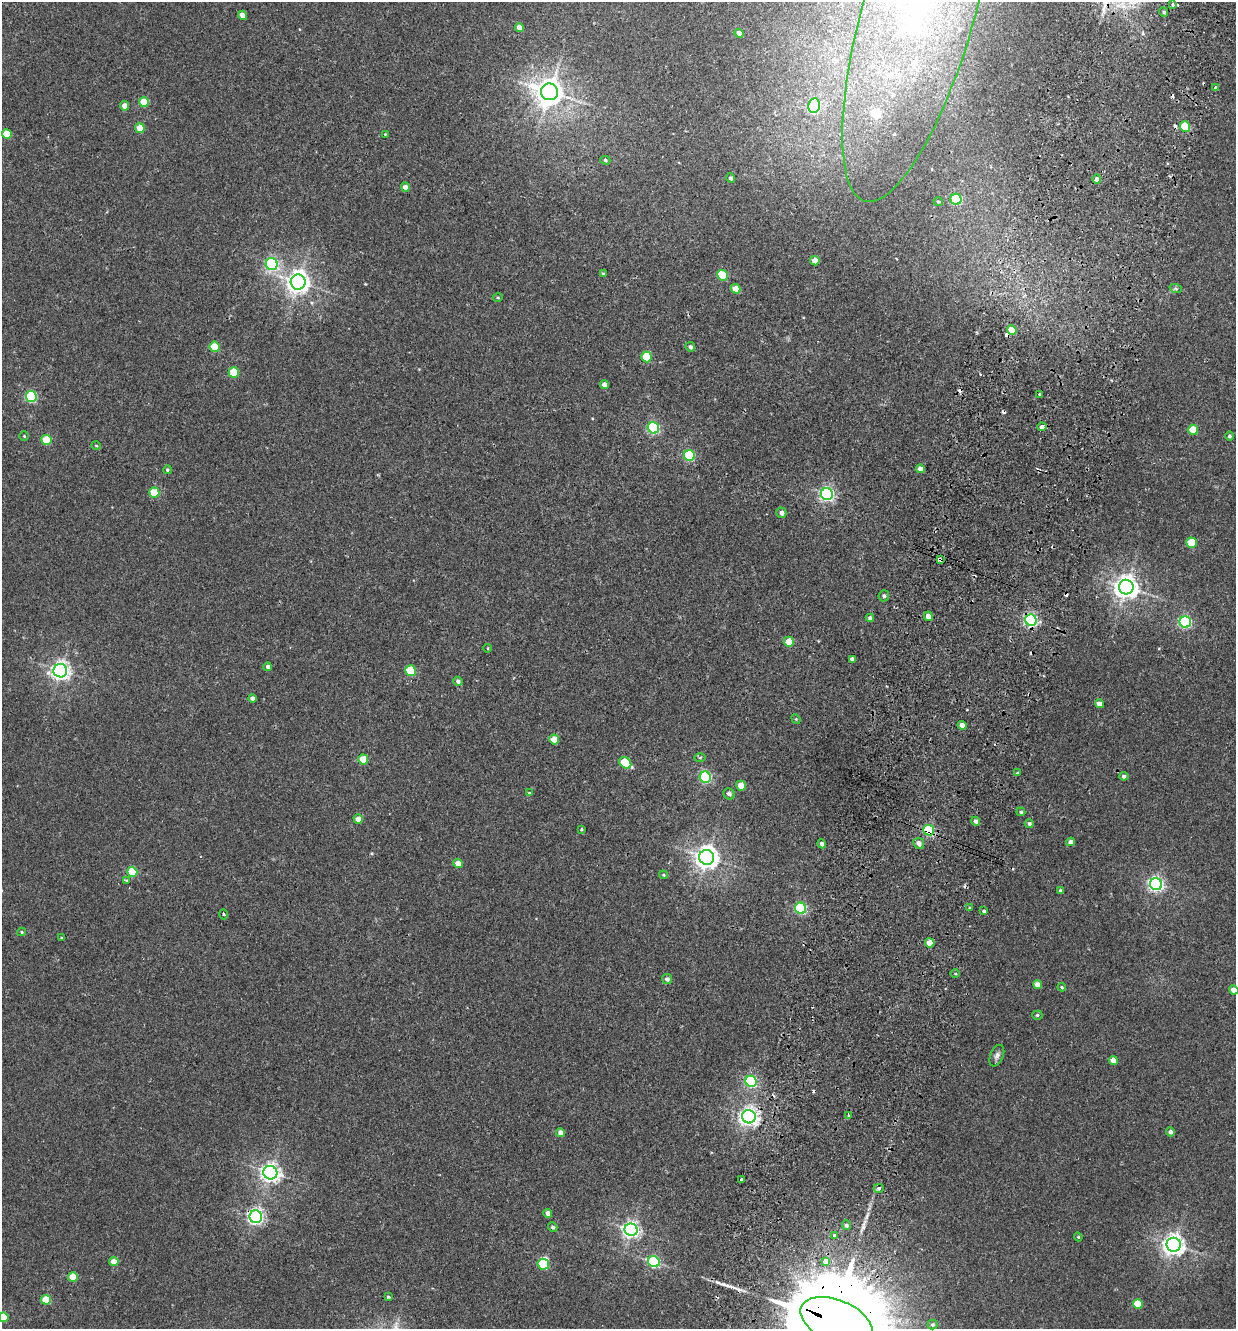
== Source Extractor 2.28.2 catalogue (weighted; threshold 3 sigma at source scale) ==
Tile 10 of 4 x 4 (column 2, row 3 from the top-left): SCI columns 1549-2782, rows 1350-2676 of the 5438 x 5356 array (HDU 1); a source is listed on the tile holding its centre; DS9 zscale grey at full resolution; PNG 1238 x 1331 px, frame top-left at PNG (2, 2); each listed source drawn as its Kron ellipse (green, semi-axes under 4 px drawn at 4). Shown black and unused: <1% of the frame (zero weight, under 2 of 3 exposures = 3% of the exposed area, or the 3 px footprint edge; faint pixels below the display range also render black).
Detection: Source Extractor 2.28.2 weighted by HDU 2 'WHT'; one run over the whole footprint, this tile lists its part. Background 0.026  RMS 0.0068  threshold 0.0307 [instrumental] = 3 sigma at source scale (4.5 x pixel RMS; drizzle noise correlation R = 1.50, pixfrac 1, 0.05/0.05 arcsec/px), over >= 5 px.
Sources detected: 158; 1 inside a brighter object's white glare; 17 cosmic-ray / hot-pixel residue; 1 long thin detection or spike segment (spike, bleed or trail) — neither listed nor drawn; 2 inside a brighter listed object's ellipse — not listed separately; the other 137 listed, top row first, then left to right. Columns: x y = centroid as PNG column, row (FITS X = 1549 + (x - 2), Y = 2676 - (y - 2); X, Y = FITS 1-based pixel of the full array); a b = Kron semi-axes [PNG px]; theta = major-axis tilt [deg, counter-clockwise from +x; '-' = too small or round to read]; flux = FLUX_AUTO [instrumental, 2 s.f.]
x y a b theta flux
1172 5 3 3 - 2.7
1164 12 5 4 - 1.1
918 13 196 56 74 300
242 15 5 4 - 4.8
519 27 5 4 - 6
739 33 5 4 - 4.6
1216 87 3 3 - 2.3
549 92 8 8 - 880
144 102 5 5 - 19
124 106 5 4 - 4.8
814 106 7 6 - 84
1185 127 5 5 - 39
140 128 5 4 - 15
7 134 5 5 - 18
385 134 4 3 - 0.62
605 160 5 4 - 0.97
731 178 5 4 - 1.8
1097 179 5 4 - 2.5
405 187 5 4 - 3.9
956 199 5 5 - 58
938 202 5 4 - 0.93
815 261 5 4 - 8.7
272 264 6 6 - 110
603 273 4 3 - 0.73
722 275 5 5 - 32
298 282 7 7 - 490
736 289 5 4 - 7.8
1176 289 6 4 -19 1.1
498 297 5 3 - 0.67
1012 330 5 4 - 11
215 347 5 5 - 20
690 347 5 4 - 2
647 357 5 5 - 29
234 372 5 5 - 26
604 385 4 4 - 4.7
1040 394 4 3 - 9.9
31 397 5 5 - 65
1042 427 4 3 - 5.2
653 428 6 5 - 95
1193 430 5 5 - 15
24 436 4 4 - 0.72
1230 436 5 4 - 1.4
46 440 5 5 - 26
96 446 5 3 - 0.6
689 456 5 5 - 57
920 469 4 4 - 5
167 470 4 4 - 0.99
154 493 5 5 - 21
827 494 6 6 - 170
781 513 5 5 - 3
1191 543 5 5 - 22
940 560 4 3 - 12
1126 587 7 7 - 590
884 596 5 5 - 1.6
928 616 4 4 - 6.4
870 618 4 4 - 2
1031 620 6 5 - 130
1185 622 6 5 - 92
789 642 5 4 - 13
488 648 4 3 - 0.42
852 659 4 4 - 2.5
268 667 4 4 - 2.6
60 671 7 6 - 330
411 671 5 5 - 30
458 681 4 4 - 2.1
252 698 4 4 - 2.9
1099 704 4 4 - 6.5
796 719 5 4 - 0.72
962 725 4 4 - 5.2
554 740 5 4 - 11
700 758 6 4 2 0.87
363 760 5 5 - 18
625 763 6 5 - 32
1017 773 3 3 - 0.79
1124 776 4 4 - 2
705 777 6 5 - 84
741 786 5 4 - 11
529 793 4 3 - 0.66
729 794 6 5 - 2.4
1021 812 4 4 - 1.2
358 819 5 4 - 8.4
976 821 4 4 - 2.5
1029 823 4 4 - 1.5
581 829 3 2 - 0.91
929 830 5 5 - 66
1070 842 4 4 - 3.3
919 843 5 5 - 4.2
822 844 4 4 - 2.3
707 857 7 7 - 580
458 863 5 4 - 8.3
132 872 5 5 - 31
663 875 4 3 - 0.67
127 881 4 3 - 0.83
1156 884 6 6 - 200
1061 891 4 4 - 2.5
801 908 6 5 - 88
970 908 3 3 - 1.7
984 911 3 3 - 1.2
223 914 5 4 - 1
22 932 4 4 - 0.78
61 938 3 2 - 0.69
930 943 5 4 - 11
955 974 5 3 - 0.77
667 979 5 5 - 2.3
1038 985 4 4 - 5.6
1062 987 4 4 - 0.97
1234 990 4 4 - 6.4
1037 1015 5 4 - 1.1
997 1056 11 6 67 2.5
1113 1060 4 4 - 7.1
751 1081 6 5 - 86
849 1115 3 3 - 1.9
749 1117 7 6 - 340
1170 1132 4 4 - 2.5
561 1133 4 4 - 7.1
270 1173 7 6 - 350
742 1179 3 3 - 3.6
879 1188 5 4 - 1.6
548 1213 4 4 - 3.6
256 1217 6 6 - 200
847 1225 5 4 - 1.8
553 1227 5 4 - 1.4
631 1230 6 6 - 260
834 1235 3 3 - 2.2
1078 1237 4 4 - 0.78
1174 1245 7 7 - 430
825 1261 4 3 - 36
114 1262 5 4 - 9
654 1262 6 5 - 70
543 1264 6 5 - 34
73 1277 5 4 - 19
388 1297 3 3 - 1.4
46 1300 5 5 - 22
1138 1304 5 5 - 22
3 1317 5 4 - 20
837 1321 38 21 -23 26000
932 1325 5 5 - 1.1
Overlapping masked pixels (flux is a lower limit): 6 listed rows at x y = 940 560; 1031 620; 929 830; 749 1117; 256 1217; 837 1321
Isophote crosses this tile's border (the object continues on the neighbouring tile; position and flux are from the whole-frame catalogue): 4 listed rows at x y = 918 13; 1234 990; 3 1317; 837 1321